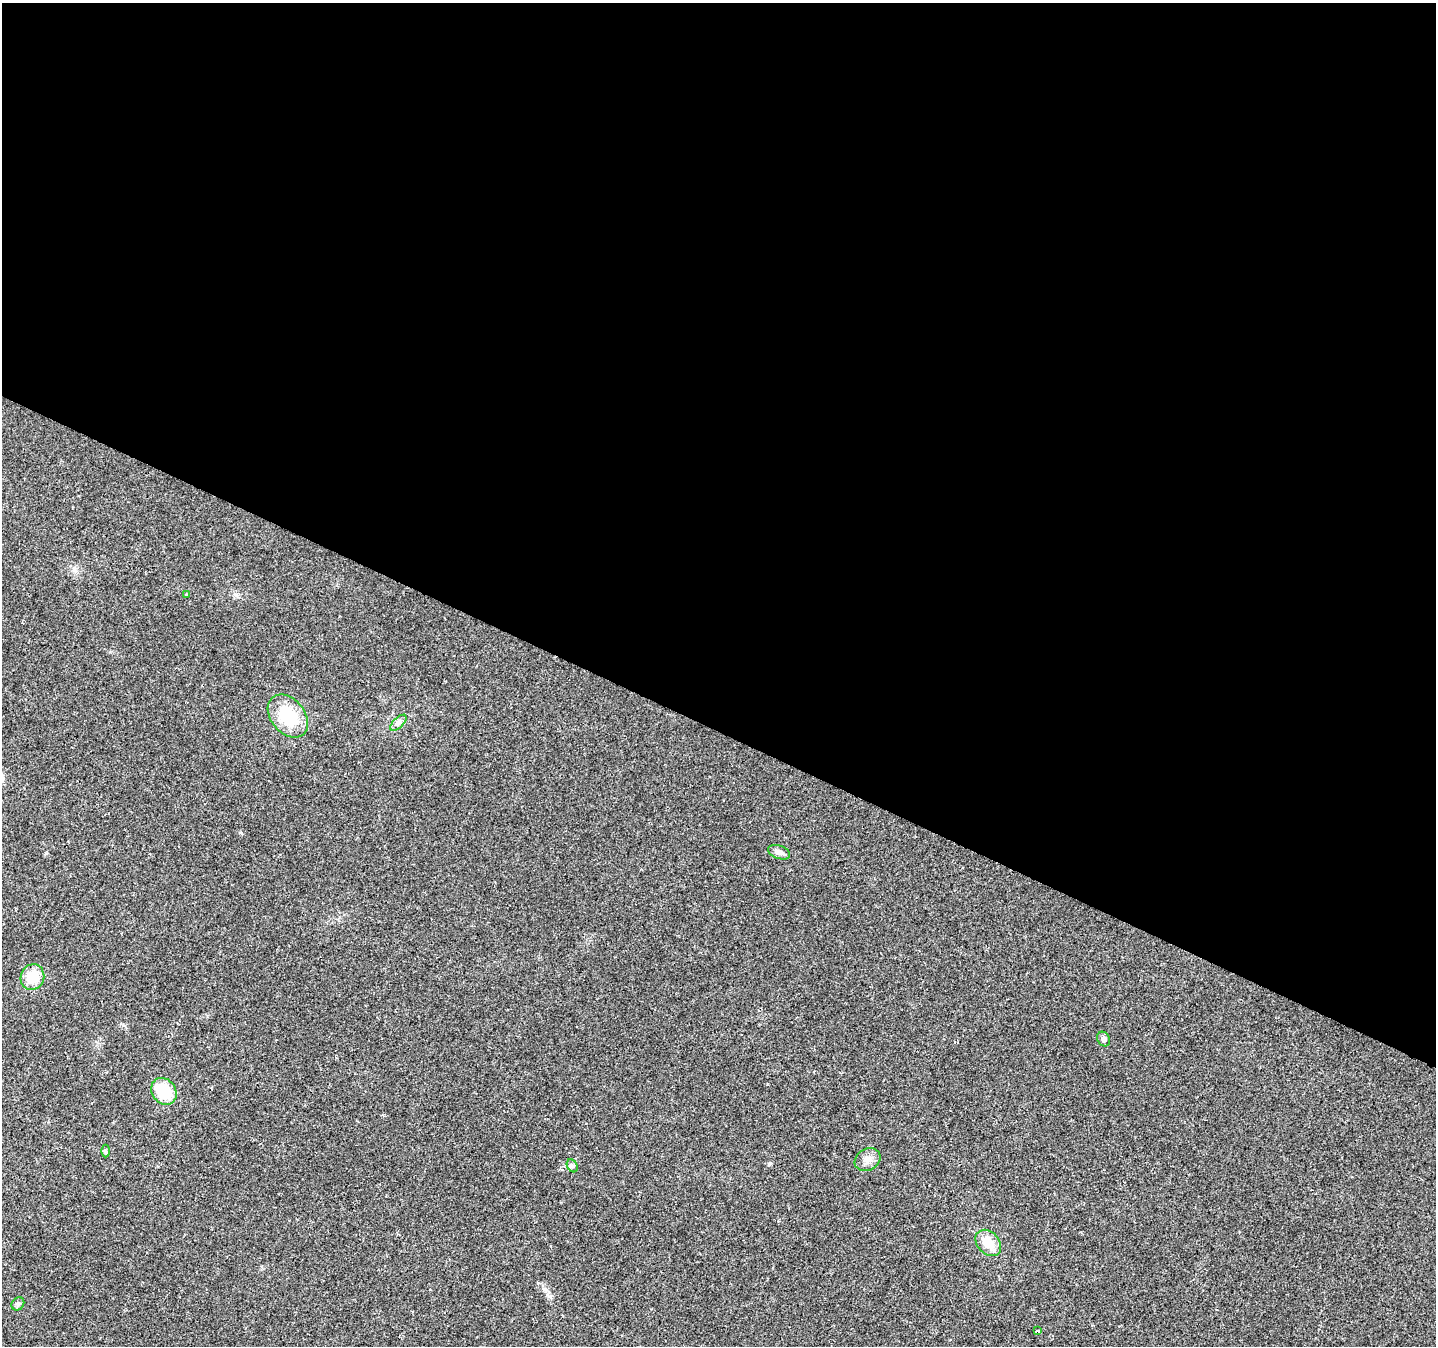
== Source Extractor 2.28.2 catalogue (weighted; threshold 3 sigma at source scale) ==
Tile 3 of 4 x 4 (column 3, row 1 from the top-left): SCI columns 2867-4300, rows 4232-5575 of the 5740 x 5842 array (HDU 1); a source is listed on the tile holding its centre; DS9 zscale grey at full resolution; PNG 1438 x 1348 px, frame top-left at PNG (2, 3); each listed source drawn as its Kron ellipse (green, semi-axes under 4 px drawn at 4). Shown black and unused: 54% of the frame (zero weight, under 2 of 3 exposures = <1% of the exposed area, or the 3 px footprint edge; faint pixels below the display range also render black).
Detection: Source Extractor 2.28.2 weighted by HDU 2 'WHT'; one run over the whole footprint, this tile lists its part. Background 0.0516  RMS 0.0083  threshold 0.0372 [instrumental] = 3 sigma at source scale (4.5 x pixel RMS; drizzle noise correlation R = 1.50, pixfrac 1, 0.0396/0.0396 arcsec/px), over >= 5 px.
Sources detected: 13; all 13 listed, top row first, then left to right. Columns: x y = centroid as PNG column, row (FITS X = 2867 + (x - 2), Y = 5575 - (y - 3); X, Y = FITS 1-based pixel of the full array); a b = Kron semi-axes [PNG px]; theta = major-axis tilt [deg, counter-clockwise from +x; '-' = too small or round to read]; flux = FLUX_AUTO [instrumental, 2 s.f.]
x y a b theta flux
186 594 3 2 - 0.82
288 716 24 17 -51 38
398 723 10 5 45 2.6
779 852 11 6 -20 3.8
32 977 13 11 72 19
1104 1039 7 6 - 2.6
164 1091 14 11 -54 29
105 1151 6 4 89 1.3
868 1159 14 10 31 6.3
572 1166 7 5 -60 1.5
988 1243 15 11 -46 13
18 1304 7 6 - 1.7
1038 1331 4 3 - 1.3
Unlisted compact peaks at least as high as the median listed source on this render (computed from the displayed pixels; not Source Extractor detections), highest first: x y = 770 1163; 545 1289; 46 853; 123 1025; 240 832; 767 1084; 550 1296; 538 1283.